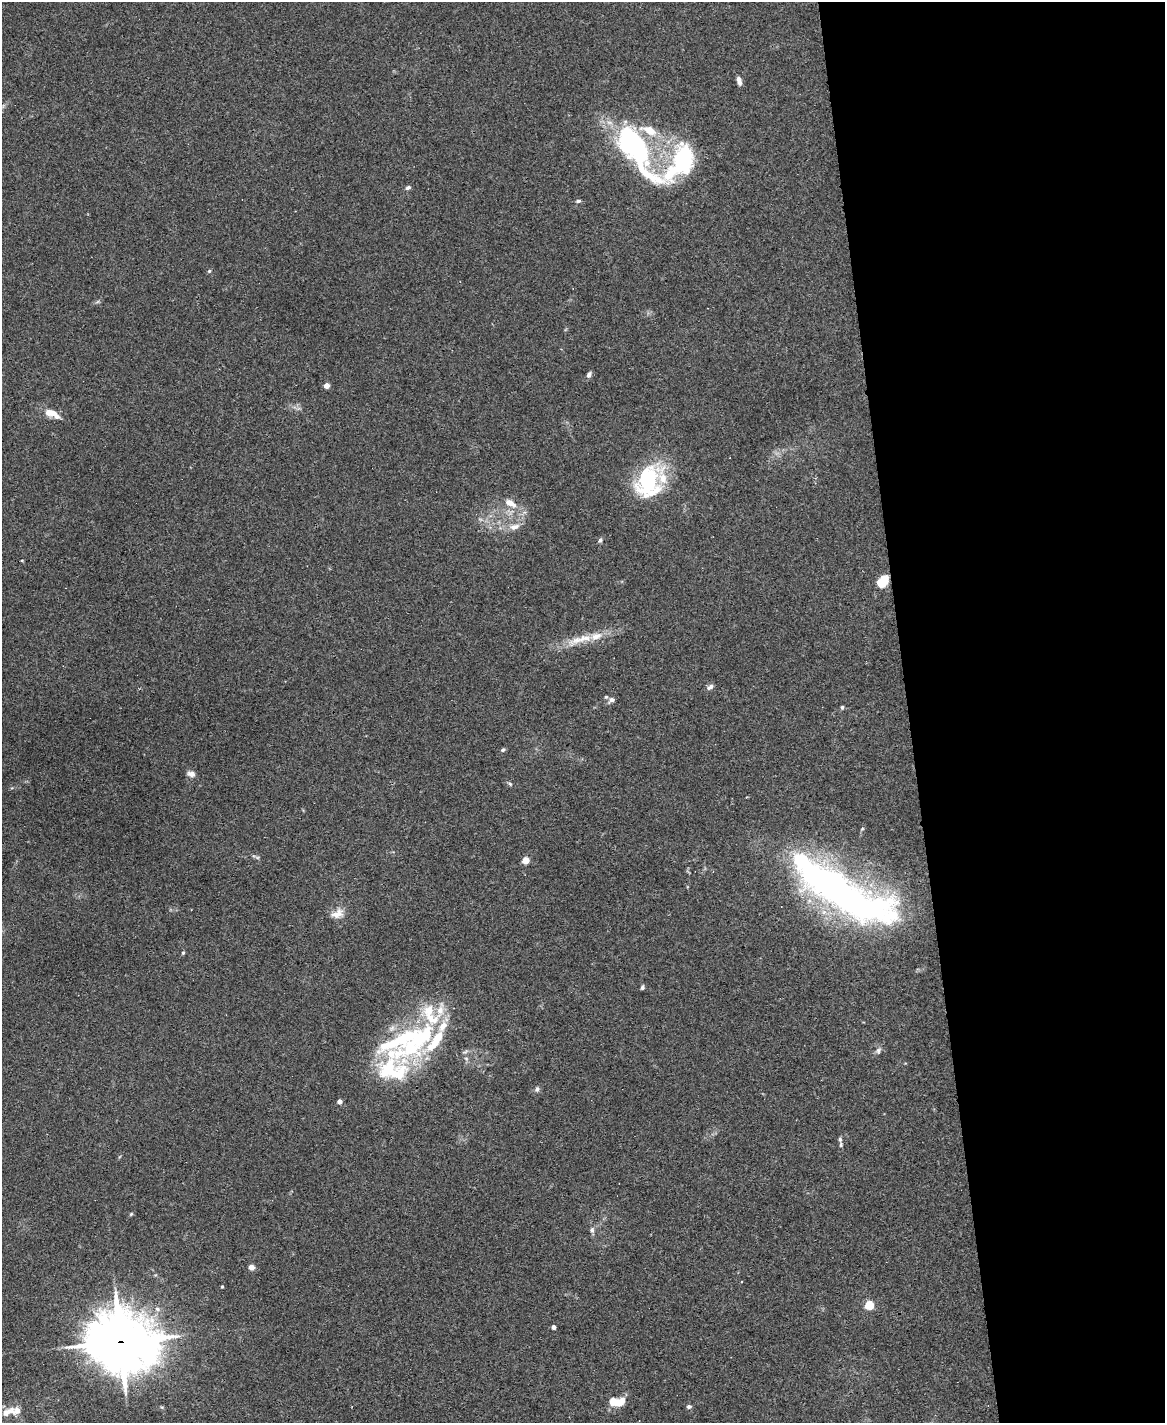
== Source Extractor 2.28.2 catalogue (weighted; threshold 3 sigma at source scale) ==
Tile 8 of 4 x 3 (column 4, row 2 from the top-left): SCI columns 3494-4656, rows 1660-3080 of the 4656 x 4633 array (HDU 1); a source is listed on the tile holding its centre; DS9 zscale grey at full resolution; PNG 1167 x 1425 px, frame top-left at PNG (2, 2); no overlay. Shown black and unused: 22% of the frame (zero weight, under 3 of 4 exposures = <1% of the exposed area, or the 3 px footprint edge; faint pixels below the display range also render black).
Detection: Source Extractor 2.28.2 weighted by HDU 2 'WHT'; one run over the whole footprint, this tile lists its part. Background 0.0537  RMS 0.0046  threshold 0.0206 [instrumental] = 3 sigma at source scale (4.5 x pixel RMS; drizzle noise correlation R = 1.50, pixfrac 1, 0.05/0.05 arcsec/px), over >= 5 px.
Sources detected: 60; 1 inside a brighter object's white glare — not listed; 15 inside a brighter listed object's ellipse — not listed separately; the other 44 listed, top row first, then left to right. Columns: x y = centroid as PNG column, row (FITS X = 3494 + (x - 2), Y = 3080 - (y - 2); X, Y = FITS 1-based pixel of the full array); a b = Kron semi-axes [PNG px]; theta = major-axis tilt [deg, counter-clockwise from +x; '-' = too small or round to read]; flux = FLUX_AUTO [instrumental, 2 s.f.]
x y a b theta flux
739 81 10 5 -78 2
649 130 23 11 -22 9.9
633 147 47 17 -55 120
681 162 54 27 58 45
408 188 6 5 - 1
578 201 6 4 10 0.77
209 271 5 4 - 0.55
589 375 8 5 62 1.3
327 386 4 4 - 4.6
51 413 18 7 -23 6.2
648 480 37 24 61 39
510 503 11 6 -28 4.9
514 527 14 8 12 3.6
600 540 6 5 - 0.85
22 561 3 3 - 0.94
883 581 11 8 48 13
584 638 30 11 17 9.7
710 687 10 5 39 1.4
611 700 8 7 - 1.6
842 707 5 4 - 0.74
503 750 6 4 47 0.72
191 774 9 7 -14 2.2
510 784 6 4 -45 0.64
526 860 4 4 - 9.1
834 889 104 27 -34 220
337 914 18 10 23 4.6
183 953 5 4 - 0.57
642 987 5 4 - 0.9
408 1041 80 39 25 83
878 1050 8 6 53 1.4
537 1089 8 5 67 1.1
340 1102 4 4 - 2.8
840 1139 8 5 -65 1.1
131 1214 6 4 46 0.56
592 1230 8 6 -89 1.3
252 1267 4 4 - 4.8
741 1282 3 2 - 0.35
222 1287 4 3 - 0.59
869 1305 5 5 - 21
553 1327 4 4 - 1.9
121 1342 23 20 -10 2200
613 1402 9 8 - 5.1
689 1406 6 5 - 1
6 1412 20 8 30 4.9
Overlapping masked pixels (flux is a lower limit): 1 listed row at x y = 121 1342
Isophote crosses this tile's border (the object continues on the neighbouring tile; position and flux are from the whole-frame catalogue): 1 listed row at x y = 6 1412